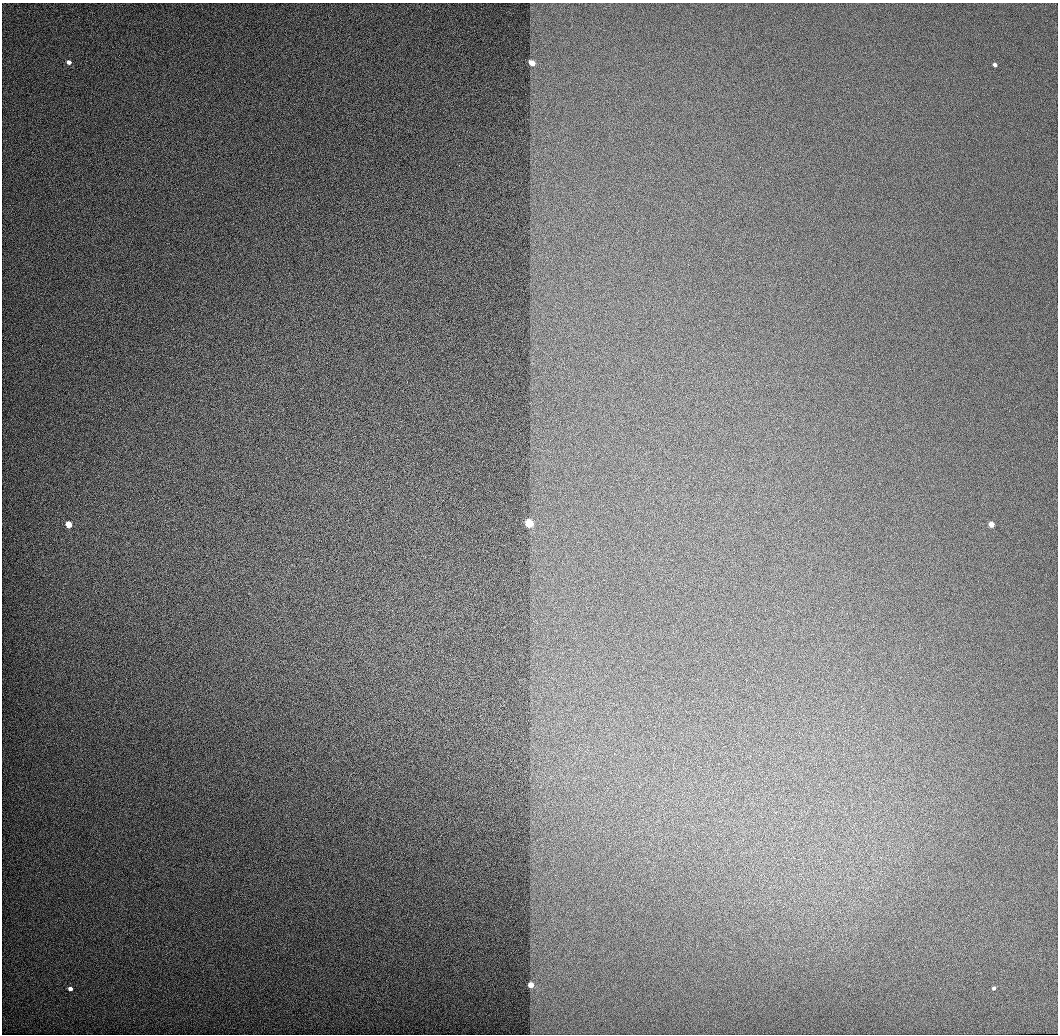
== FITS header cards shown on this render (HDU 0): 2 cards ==
NAXIS1  =                 1056 / Length of Axis 1 (Serial)
NAXIS2  =                 1032 / Length of Axis 2 (Parallel)

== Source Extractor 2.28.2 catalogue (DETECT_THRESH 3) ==
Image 1056 x 1032 px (HDU 0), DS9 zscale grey, 1 PNG px = 1 image px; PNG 1060 x 1036 px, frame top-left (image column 1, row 1032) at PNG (2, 3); no overlay
Background 516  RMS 3.3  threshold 9.82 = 3 sigma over >= 5 px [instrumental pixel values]
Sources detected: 9; all 9 listed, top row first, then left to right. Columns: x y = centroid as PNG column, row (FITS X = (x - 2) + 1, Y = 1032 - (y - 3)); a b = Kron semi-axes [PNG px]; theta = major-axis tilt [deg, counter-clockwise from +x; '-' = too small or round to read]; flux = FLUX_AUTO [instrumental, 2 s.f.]
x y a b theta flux
69 62 4 4 - 2000
532 63 4 4 - 9100
995 65 4 3 - 1800
529 523 4 4 - 43000
991 524 4 3 - 11000
69 525 4 4 - 12000
531 985 4 3 - 12000
994 988 3 3 - 1700
70 989 4 4 - 2000